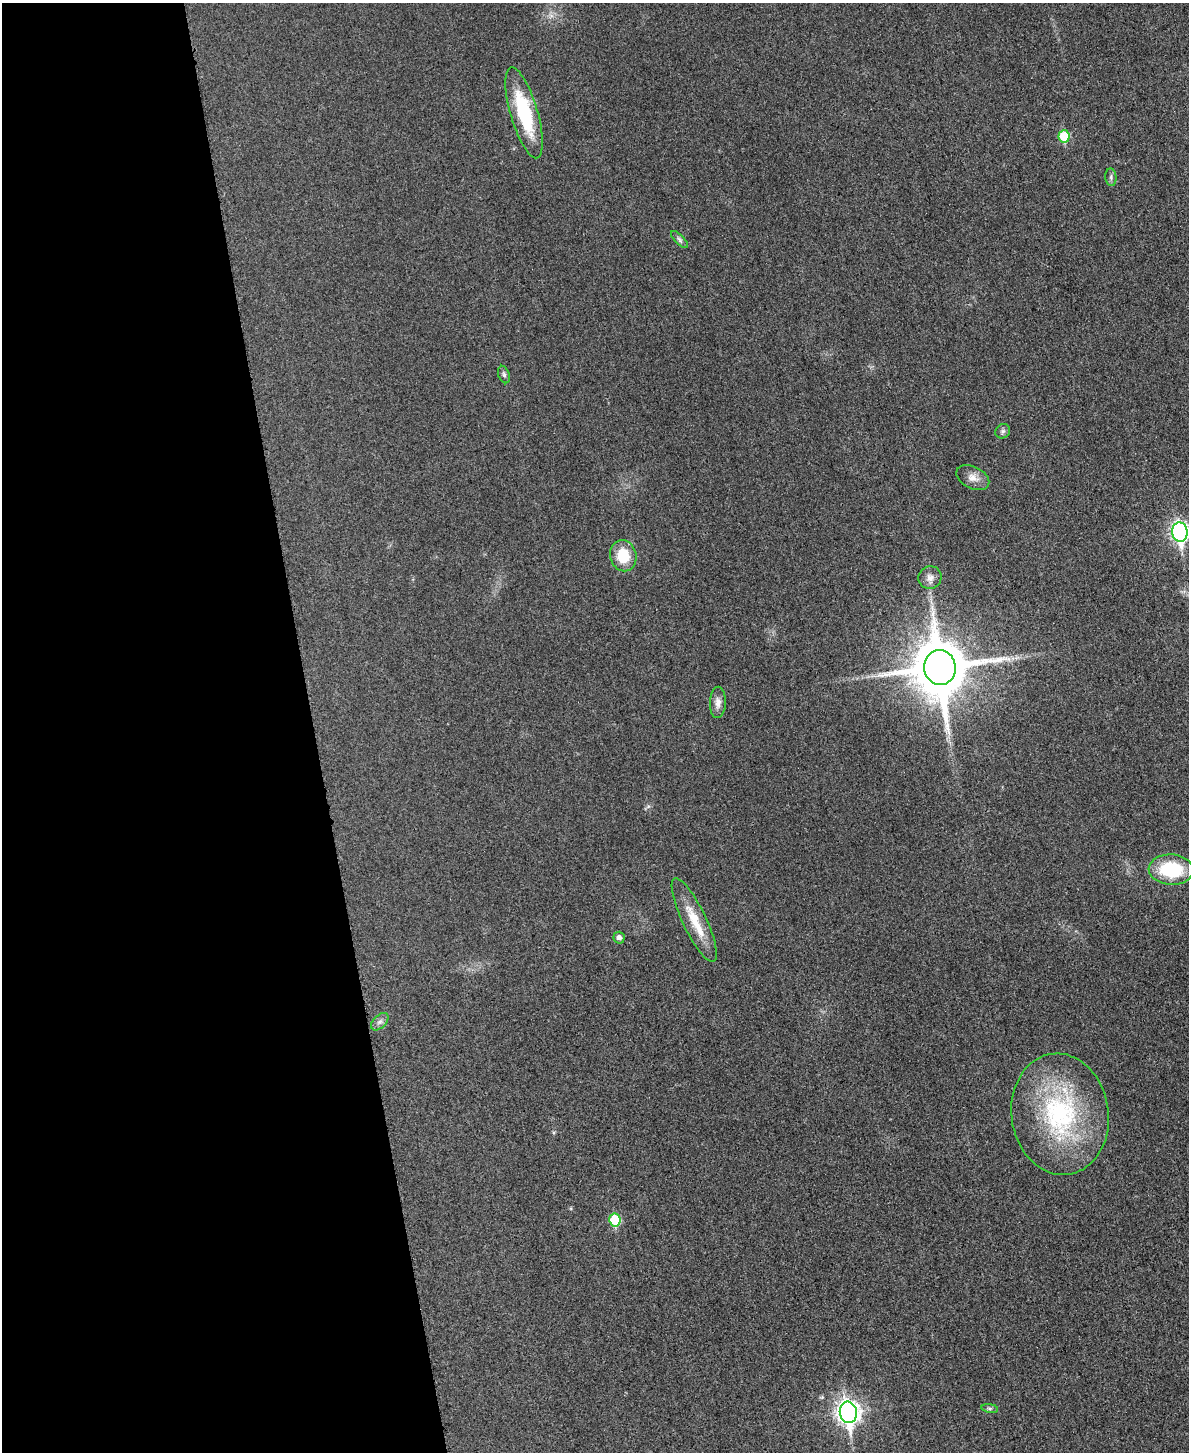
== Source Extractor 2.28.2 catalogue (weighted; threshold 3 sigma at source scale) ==
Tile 5 of 4 x 3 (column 1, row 2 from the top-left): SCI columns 16-1202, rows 1716-3165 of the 4778 x 4763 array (HDU 1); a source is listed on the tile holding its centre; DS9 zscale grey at full resolution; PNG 1191 x 1454 px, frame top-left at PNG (2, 3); each listed source drawn as its Kron ellipse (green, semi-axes under 4 px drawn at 4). Shown black and unused: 26% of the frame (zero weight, under 3 of 4 exposures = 2% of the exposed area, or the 3 px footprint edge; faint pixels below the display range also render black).
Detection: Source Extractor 2.28.2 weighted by HDU 2 'WHT'; one run over the whole footprint, this tile lists its part. Background 0.0706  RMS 0.007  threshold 0.0317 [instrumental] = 3 sigma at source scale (4.5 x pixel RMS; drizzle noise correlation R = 1.50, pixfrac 1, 0.05/0.05 arcsec/px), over >= 5 px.
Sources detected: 20; all 20 listed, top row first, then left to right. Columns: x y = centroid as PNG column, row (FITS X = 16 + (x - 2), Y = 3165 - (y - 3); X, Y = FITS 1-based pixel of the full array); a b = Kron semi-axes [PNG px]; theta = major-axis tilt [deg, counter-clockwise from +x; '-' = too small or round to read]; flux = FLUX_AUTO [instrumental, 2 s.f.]
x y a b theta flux
524 113 47 13 -74 50
1064 136 6 5 - 28
1111 177 9 5 -83 1.7
680 240 11 4 -46 2
504 375 9 5 -71 1.8
1003 431 8 7 - 1.8
973 478 17 11 -26 6.2
1180 532 10 7 -83 240
623 556 16 13 -77 21
930 578 12 11 - 4.8
940 667 17 16 - 4500
718 702 16 8 88 4.7
1171 870 22 15 -3 39
694 920 46 12 -64 20
619 938 6 5 - 3
380 1022 10 6 44 2.7
1060 1114 61 48 -82 110
615 1220 6 5 - 35
990 1408 8 4 -8 1.6
848 1412 11 8 -81 450
Isophote crosses this tile's border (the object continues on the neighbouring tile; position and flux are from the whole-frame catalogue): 1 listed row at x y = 1180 532